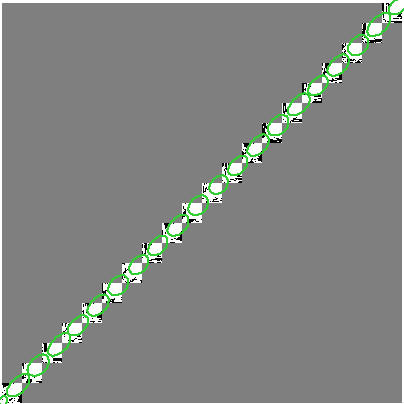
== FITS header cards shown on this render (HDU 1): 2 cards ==
NAXIS1  =                  400
NAXIS2  =                  400

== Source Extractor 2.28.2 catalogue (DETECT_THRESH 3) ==
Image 400 x 400 px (HDU 1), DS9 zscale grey, 1 PNG px = 1 image px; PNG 404 x 404 px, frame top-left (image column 1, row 400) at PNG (2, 3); each listed source drawn as its Kron ellipse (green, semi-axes under 4 px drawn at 4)
Background 0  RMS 9.8e-11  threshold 2.94e-10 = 3 sigma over >= 5 px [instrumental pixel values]
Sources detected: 21; all 21 listed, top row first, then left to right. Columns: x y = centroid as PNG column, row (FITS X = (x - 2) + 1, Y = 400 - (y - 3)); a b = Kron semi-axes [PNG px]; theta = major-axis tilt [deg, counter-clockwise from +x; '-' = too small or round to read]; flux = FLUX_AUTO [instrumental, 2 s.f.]
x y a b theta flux
398 6 10 7 45 1.4e-07
379 25 15 8 45 9.8e-08
359 45 12 8 45 7.5e-08
338 66 13 7 45 5.8e-08
318 86 12 7 45 1.5e-07
299 105 14 7 45 9.6e-08
279 125 12 8 45 7.7e-08
258 146 13 8 45 5.9e-08
238 166 12 7 45 1.5e-07
219 185 11 8 45 8.6e-08
198 206 11 8 45 7.3e-08
178 226 13 8 45 5.8e-08
158 246 12 7 45 1.5e-07
139 265 11 7 45 8.8e-08
118 286 12 8 45 7.4e-08
98 306 13 7 45 5.8e-08
78 326 12 7 45 1.5e-07
59 345 14 7 45 9.9e-08
39 365 12 8 45 7.9e-08
19 385 14 7 45 6.1e-08
3 401 5 2 - 4.5e-09
At the frame edge (FLAGS 8, measured only in part): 2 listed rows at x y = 398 6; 3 401